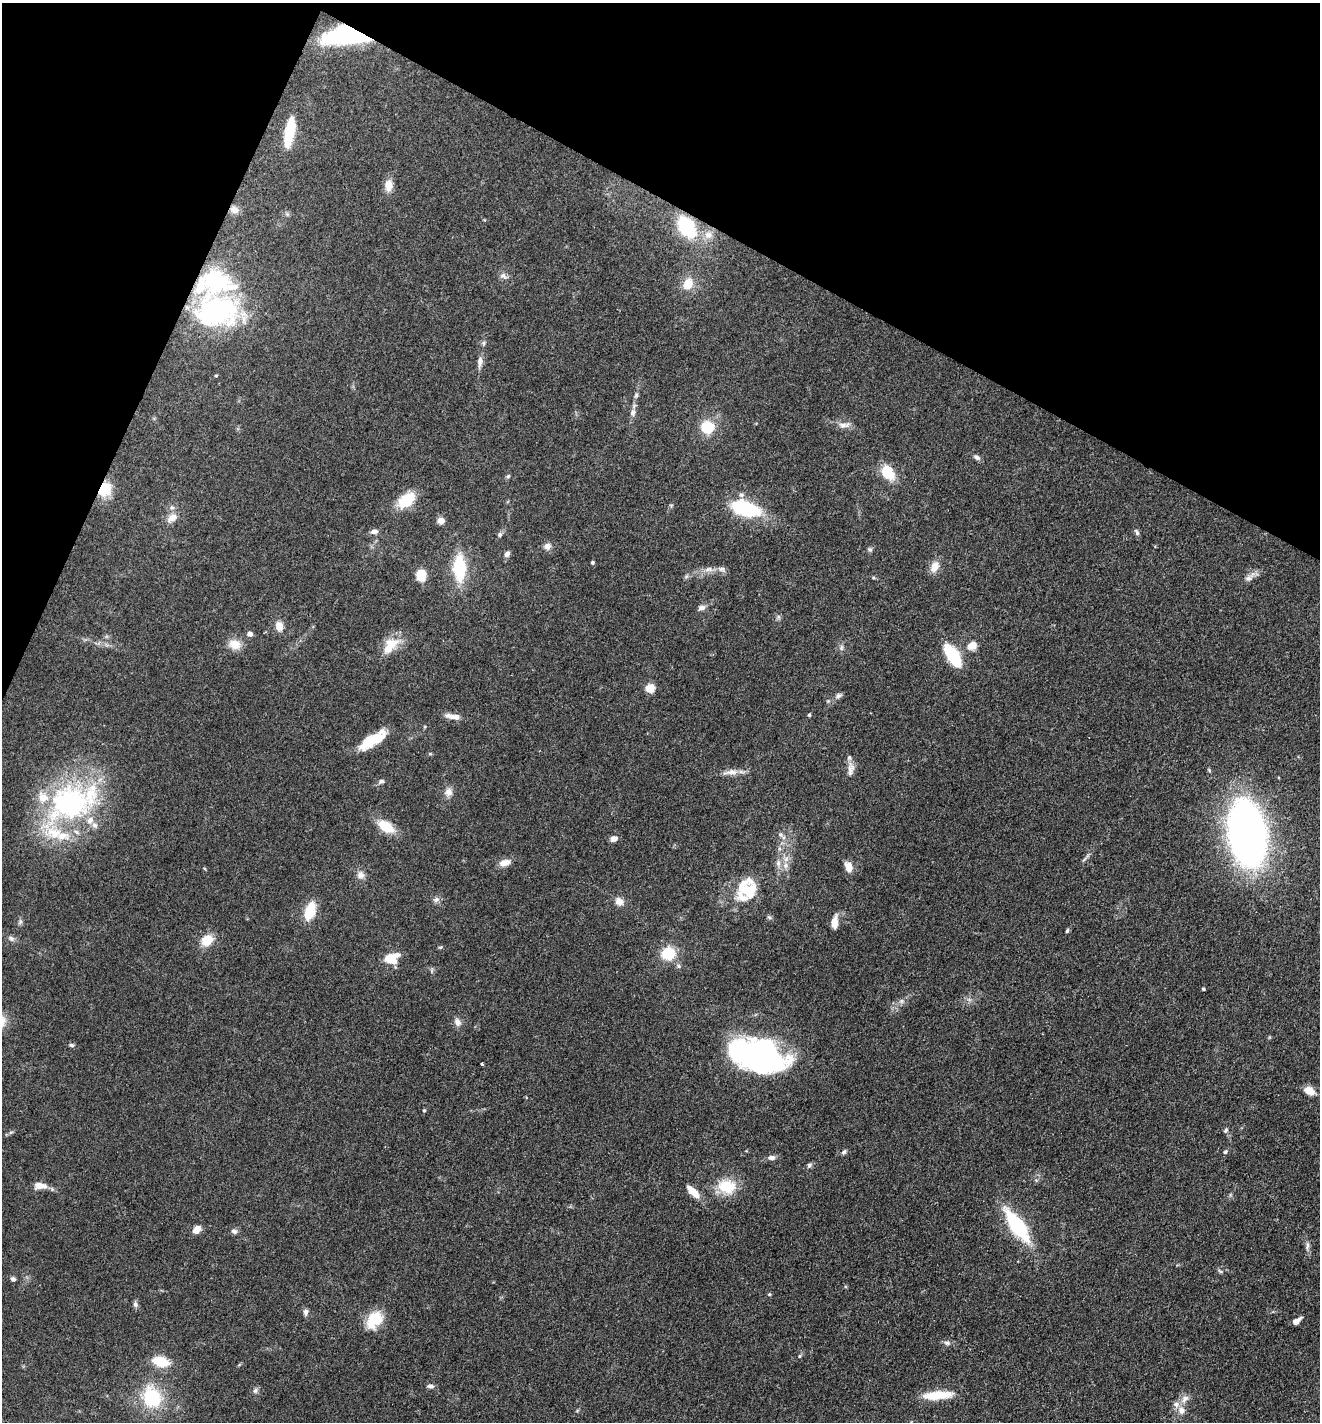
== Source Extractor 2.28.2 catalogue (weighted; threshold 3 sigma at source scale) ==
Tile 2 of 4 x 4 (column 2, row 1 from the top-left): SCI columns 1598-2915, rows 4265-5684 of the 5695 x 5686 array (HDU 1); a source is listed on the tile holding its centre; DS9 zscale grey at full resolution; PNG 1322 x 1424 px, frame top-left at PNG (2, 3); no overlay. Shown black and unused: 21% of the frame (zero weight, under 3 of 4 exposures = <1% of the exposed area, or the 3 px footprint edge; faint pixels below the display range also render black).
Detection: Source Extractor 2.28.2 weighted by HDU 2 'WHT'; one run over the whole footprint, this tile lists its part. Background 0.0839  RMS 0.0064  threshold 0.0286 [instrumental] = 3 sigma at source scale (4.5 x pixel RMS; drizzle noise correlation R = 1.50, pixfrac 1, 0.05/0.05 arcsec/px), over >= 5 px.
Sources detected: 127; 5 inside a brighter object's white glare — not listed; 10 inside a brighter listed object's ellipse — not listed separately; the other 112 listed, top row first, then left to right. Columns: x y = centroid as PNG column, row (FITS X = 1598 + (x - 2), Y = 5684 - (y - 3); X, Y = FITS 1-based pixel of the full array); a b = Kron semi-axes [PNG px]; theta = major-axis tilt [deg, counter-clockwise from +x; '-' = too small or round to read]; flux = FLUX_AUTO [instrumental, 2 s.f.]
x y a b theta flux
340 36 41 19 6 55
289 135 23 9 81 26
388 185 10 8 88 8.2
234 210 11 8 -27 3.9
687 227 21 13 -54 41
708 235 11 11 - 5.3
503 276 12 7 -41 2.7
215 280 9 7 -3 270
688 284 13 11 68 10
216 311 43 42 - 130
480 361 14 7 82 3.4
636 395 7 5 75 1.3
633 412 10 7 61 2.7
844 425 17 7 5 4.1
707 427 14 14 - 18
976 457 10 6 -38 1.9
888 472 13 10 -56 21
508 476 6 5 - 0.99
104 489 13 11 53 18
406 500 17 11 41 23
745 508 24 11 -18 61
172 518 15 9 37 5.6
441 521 8 7 - 3.9
374 531 8 6 6 3.2
1137 532 10 5 -62 1.5
500 535 6 6 - 1.4
547 546 9 8 - 3.4
870 549 7 5 -20 1.2
507 554 7 5 62 2.5
592 563 4 4 - 1.1
934 567 15 11 64 6.1
459 568 23 11 -89 38
709 569 13 7 7 3.6
721 569 12 7 -23 2.5
421 575 10 8 -89 13
1248 578 10 7 14 2.8
701 608 9 6 11 2.5
279 626 11 8 -77 5.7
250 634 5 4 - 3.9
235 644 13 10 -26 8.8
972 645 10 8 25 6.7
390 646 26 14 51 13
841 647 8 4 82 1.4
952 655 24 10 -57 33
650 688 5 5 - 28
838 696 8 6 42 1.8
828 701 5 5 - 0.79
809 715 4 4 - 0.7
450 716 17 7 -4 4
372 740 32 10 33 20
851 769 21 9 84 4.8
731 772 25 6 6 5.4
381 781 8 6 17 1.6
448 792 11 10 - 4.1
70 802 64 52 19 120
386 826 17 10 -33 16
1247 833 41 22 -81 510
780 835 9 5 -37 1.9
613 839 8 6 13 3.2
786 859 7 7 - 2.9
505 863 13 7 14 5.2
778 863 10 6 -81 2.8
849 867 10 7 -70 6.6
361 875 10 9 - 3.7
747 891 22 19 29 26
436 900 9 7 27 2.1
619 901 10 9 - 4.6
310 911 16 9 71 20
769 917 6 5 - 1.1
834 922 14 7 81 6.7
1067 931 7 4 64 0.91
11 938 8 7 - 1.9
207 940 13 10 35 12
668 953 11 10 - 22
391 958 13 9 15 15
431 971 6 4 71 0.97
1203 989 3 3 - 1.1
901 1001 7 4 90 1.3
457 1022 11 8 -69 3.1
71 1045 7 5 -26 1.2
738 1050 45 25 -40 96
482 1064 3 3 - 1.3
1309 1090 12 8 -27 7
424 1110 4 4 - 0.67
1226 1130 7 5 46 1.1
844 1152 7 5 44 1.4
1225 1152 7 5 45 1.1
771 1158 8 6 5 2.9
809 1165 8 6 47 1.5
40 1186 10 6 -5 8.1
727 1186 20 15 -9 20
693 1192 17 7 -45 8.8
1017 1226 36 12 -55 51
196 1230 10 7 49 5.2
234 1231 9 6 -18 1.8
1307 1246 12 4 81 2.1
1220 1271 7 4 -37 0.95
13 1279 6 6 - 1.5
769 1294 5 4 - 0.79
135 1304 7 6 - 1.8
306 1312 9 6 83 1.9
374 1319 21 16 51 18
1296 1321 7 4 38 5.2
947 1343 9 5 -10 1.9
799 1356 5 3 - 0.72
161 1361 15 9 -13 17
430 1386 9 6 -6 2
255 1390 8 6 68 1.5
937 1395 29 8 5 20
152 1397 21 17 -64 36
1185 1399 12 8 41 4.1
1181 1410 10 9 - 4.6
Overlapping masked pixels (flux is a lower limit): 6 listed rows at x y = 234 210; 687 227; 215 280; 216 311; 104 489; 738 1050